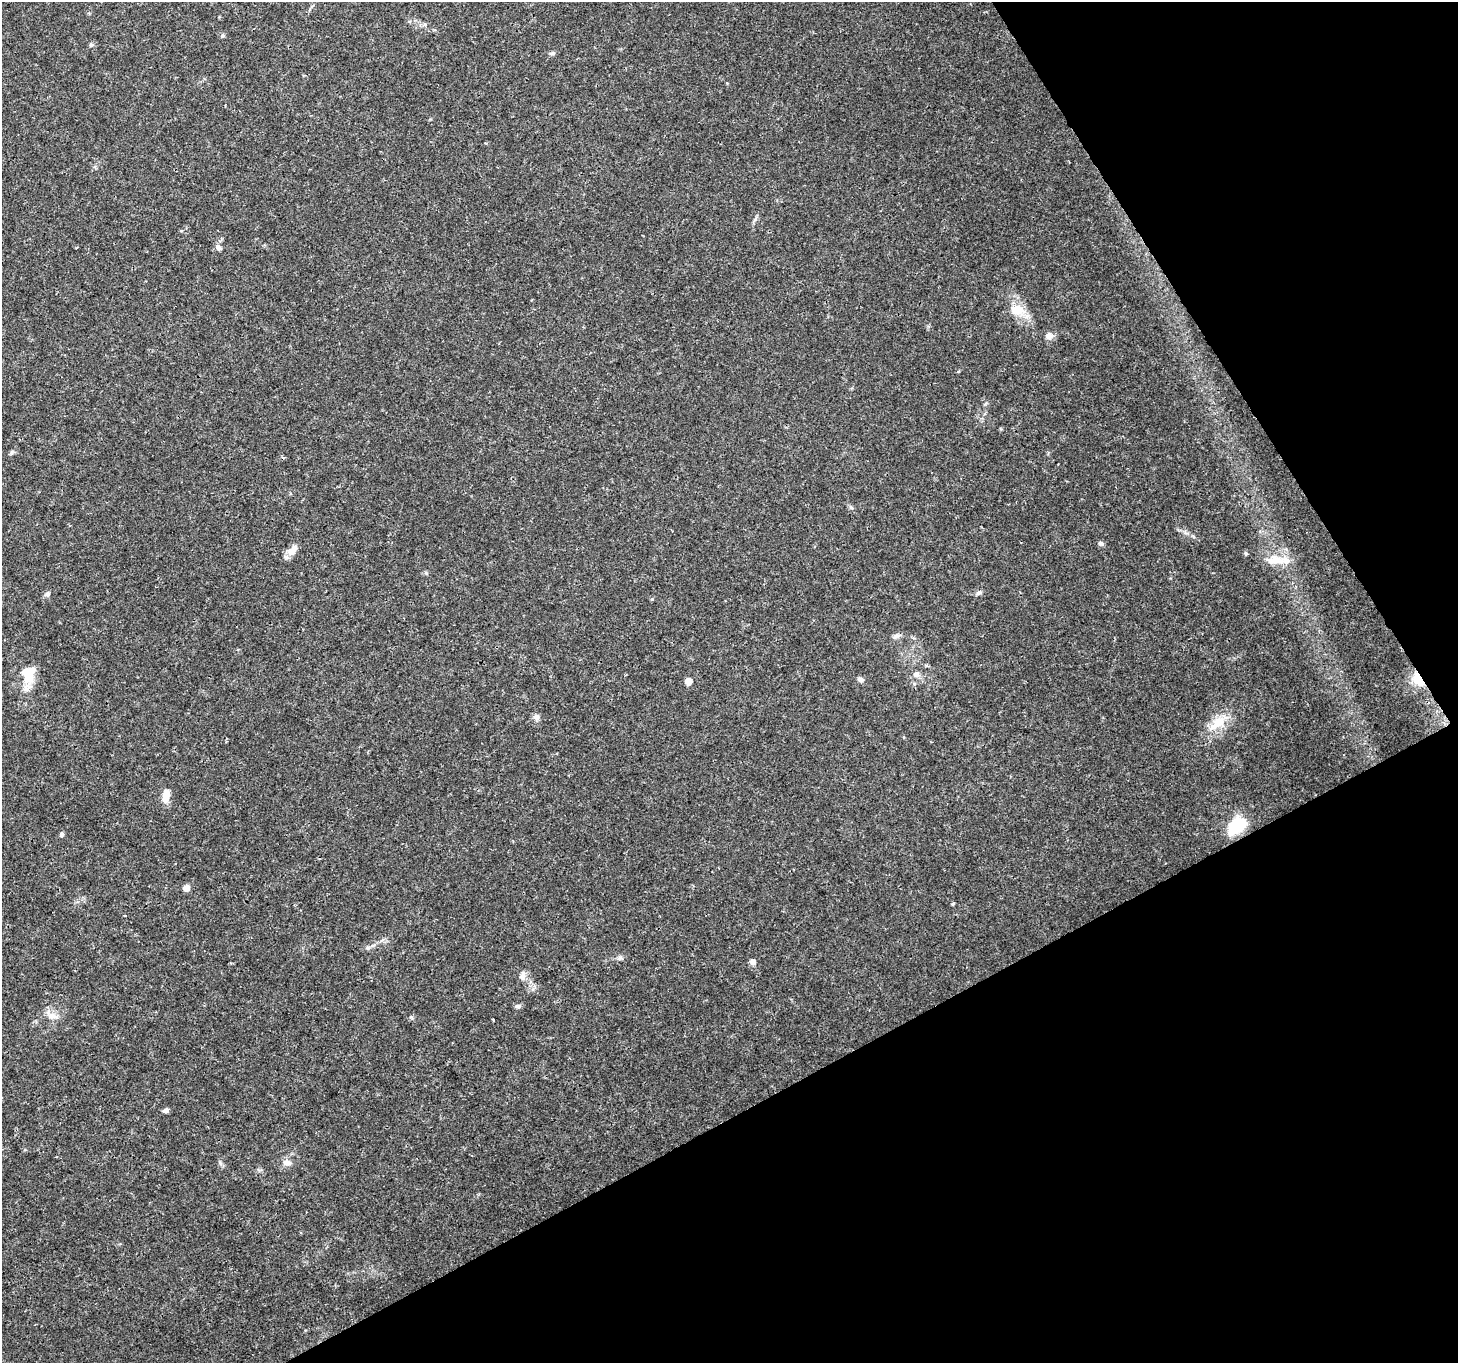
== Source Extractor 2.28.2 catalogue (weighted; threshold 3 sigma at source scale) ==
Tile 12 of 4 x 4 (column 4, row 3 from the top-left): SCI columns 4371-5826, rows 1473-2833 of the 5830 x 5727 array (HDU 1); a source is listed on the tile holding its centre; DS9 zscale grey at full resolution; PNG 1460 x 1365 px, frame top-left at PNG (2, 2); no overlay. Shown black and unused: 28% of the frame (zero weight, under 3 of 4 exposures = <1% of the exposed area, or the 3 px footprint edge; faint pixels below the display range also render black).
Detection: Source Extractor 2.28.2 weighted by HDU 2 'WHT'; one run over the whole footprint, this tile lists its part. Background 0.0247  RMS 0.002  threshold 0.00883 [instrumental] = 3 sigma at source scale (4.5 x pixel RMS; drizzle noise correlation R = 1.50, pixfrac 1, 0.0396/0.0396 arcsec/px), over >= 5 px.
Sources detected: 39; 2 inside a brighter object's white glare — not listed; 1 inside a brighter listed object's ellipse — not listed separately; the other 36 listed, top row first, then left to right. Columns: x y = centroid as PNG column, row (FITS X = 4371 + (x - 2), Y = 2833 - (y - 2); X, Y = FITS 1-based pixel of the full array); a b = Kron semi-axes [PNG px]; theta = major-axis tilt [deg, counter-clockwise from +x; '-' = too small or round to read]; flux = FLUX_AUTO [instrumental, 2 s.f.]
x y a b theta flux
222 36 5 4 - 0.28
91 45 6 5 - 0.37
552 53 8 5 5 0.43
218 247 9 6 -53 0.68
1017 310 23 14 -9 3.4
1049 336 10 9 - 1.1
11 453 6 4 71 0.31
851 507 7 5 -44 0.38
1101 543 7 5 -17 0.52
293 549 18 8 56 1.7
1274 560 25 13 4 3.7
426 573 6 4 -43 0.27
979 593 8 6 16 0.55
48 594 8 6 89 0.54
896 636 10 6 23 0.66
916 674 8 8 - 0.88
28 678 17 16 - 3.7
860 679 8 7 - 0.56
1418 679 15 9 -58 4.3
688 681 7 6 - 1.5
536 717 8 7 - 0.9
1218 722 24 14 43 4.4
166 796 16 8 83 2.2
1237 826 22 14 41 7.9
62 834 6 5 - 0.32
186 888 5 5 - 2.8
953 904 5 3 - 0.2
368 948 6 4 -71 0.28
619 958 7 5 30 0.46
753 962 7 6 - 0.98
522 976 12 8 83 1.1
518 1006 8 6 3 0.58
52 1016 18 9 -20 1.8
493 1019 3 2 - 0.22
166 1111 8 5 12 0.54
287 1162 11 8 -15 1.2
Overlapping masked pixels (flux is a lower limit): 1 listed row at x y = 1418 679
Unlisted compact peaks at least as high as the median listed source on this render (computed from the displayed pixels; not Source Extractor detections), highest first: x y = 1246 553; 411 1017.